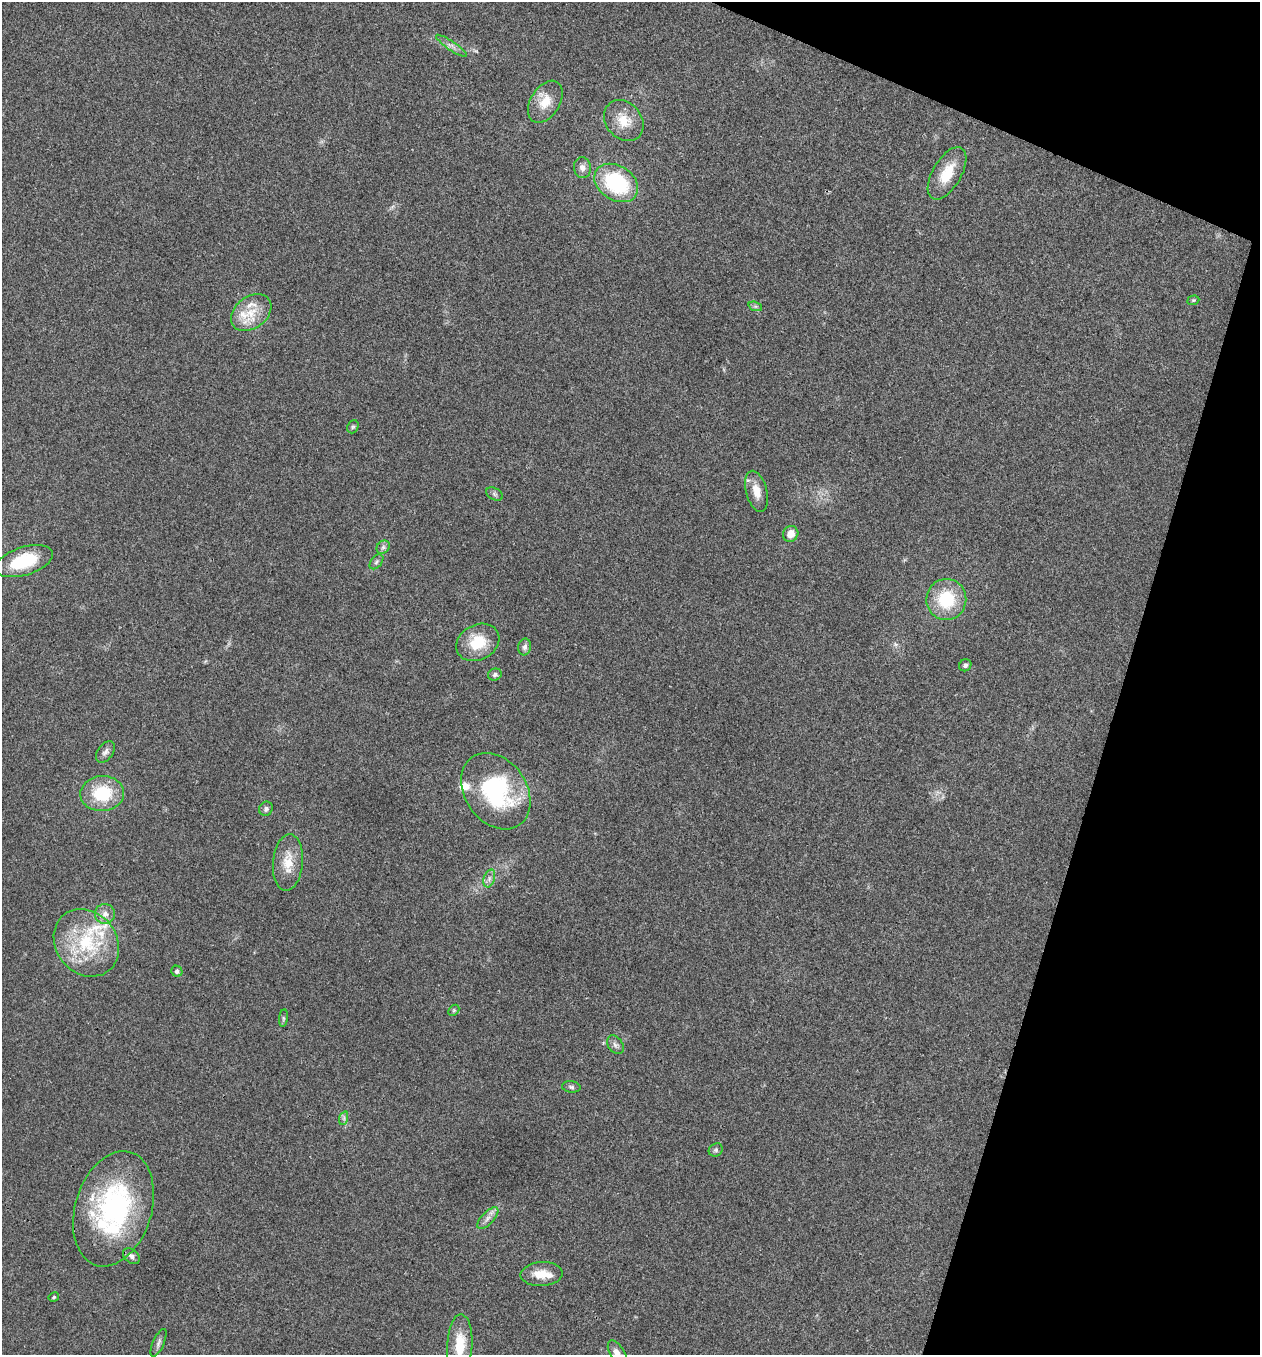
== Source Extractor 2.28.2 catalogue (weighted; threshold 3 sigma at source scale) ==
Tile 8 of 4 x 4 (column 4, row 2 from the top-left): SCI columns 3908-5165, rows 2710-4062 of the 5432 x 5417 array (HDU 1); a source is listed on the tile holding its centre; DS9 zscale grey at full resolution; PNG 1262 x 1357 px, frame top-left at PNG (2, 2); each listed source drawn as its Kron ellipse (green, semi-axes under 4 px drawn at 4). Shown black and unused: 15% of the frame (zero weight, under 3 of 4 exposures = <1% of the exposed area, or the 3 px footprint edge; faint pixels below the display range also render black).
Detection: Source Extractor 2.28.2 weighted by HDU 2 'WHT'; one run over the whole footprint, this tile lists its part. Background 0.0246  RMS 0.0041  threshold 0.0184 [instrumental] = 3 sigma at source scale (4.5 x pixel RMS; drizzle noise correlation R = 1.50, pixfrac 1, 0.05/0.05 arcsec/px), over >= 5 px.
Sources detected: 50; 6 inside a brighter listed object's ellipse — not listed separately; the other 44 listed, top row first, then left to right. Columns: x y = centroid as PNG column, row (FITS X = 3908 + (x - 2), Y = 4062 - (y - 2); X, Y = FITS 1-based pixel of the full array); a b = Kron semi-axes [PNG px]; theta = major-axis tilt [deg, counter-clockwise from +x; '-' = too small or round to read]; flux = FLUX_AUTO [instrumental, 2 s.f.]
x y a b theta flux
451 46 18 4 -34 2.1
545 102 23 14 58 7.7
624 121 22 18 -49 8.7
582 168 10 8 -81 2.2
947 173 29 14 59 11
616 183 23 17 -33 34
1193 300 6 4 19 0.53
755 306 7 4 -18 0.78
251 313 22 16 37 9.5
353 427 7 5 66 0.74
757 491 21 10 -75 5
494 494 9 5 -27 0.95
791 534 8 7 - 3.7
383 547 7 6 - 1
24 561 30 14 18 18
376 562 8 5 49 0.99
946 599 20 20 - 20
478 642 22 17 27 12
525 647 8 6 79 1.5
965 665 6 5 - 1.1
495 675 7 6 - 1
105 752 12 7 53 1.8
496 791 41 31 -55 47
102 794 22 17 3 20
266 809 7 6 - 1.3
288 863 28 15 85 8.6
489 878 9 5 72 1.4
105 914 10 10 - 2.7
86 943 36 30 -52 29
177 971 6 5 - 1
454 1010 6 4 45 0.65
283 1018 9 4 83 0.77
615 1045 10 7 -55 1.5
571 1087 9 5 -8 0.87
344 1118 7 4 72 0.88
716 1150 7 6 - 0.9
113 1209 59 38 73 73
488 1218 14 6 46 2.3
131 1256 9 6 -42 1.5
542 1274 21 12 3 6.5
54 1297 5 4 - 0.55
158 1343 15 5 66 1.5
460 1345 31 12 87 12
617 1354 15 7 -61 3.1
Isophote crosses this tile's border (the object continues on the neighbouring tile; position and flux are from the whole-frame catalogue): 2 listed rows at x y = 460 1345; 617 1354